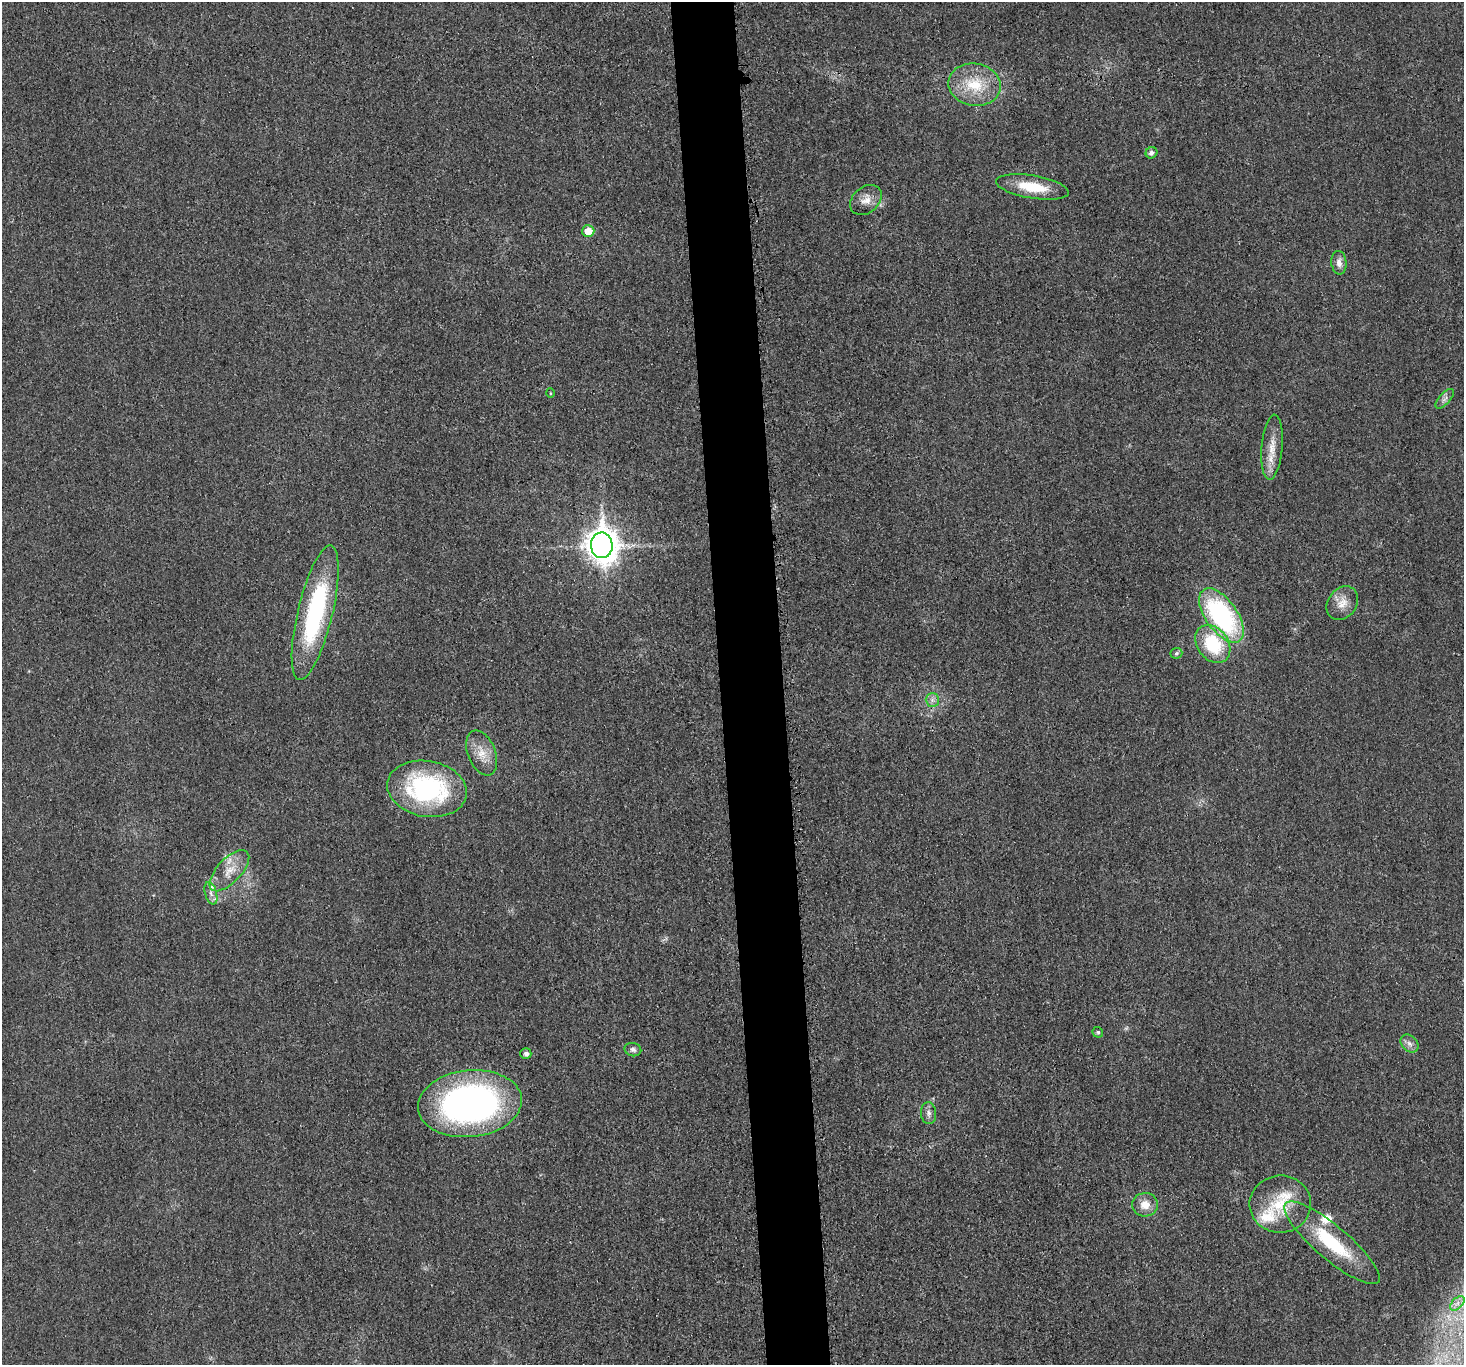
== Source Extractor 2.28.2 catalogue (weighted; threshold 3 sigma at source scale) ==
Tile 5 of 3 x 3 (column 2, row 2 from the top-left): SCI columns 1462-2923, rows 1494-2856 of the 4398 x 4371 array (HDU 1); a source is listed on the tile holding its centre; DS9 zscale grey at full resolution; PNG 1466 x 1367 px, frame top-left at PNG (2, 2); each listed source drawn as its Kron ellipse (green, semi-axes under 4 px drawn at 4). Shown black and unused: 4% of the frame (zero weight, under 3 of 4 exposures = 1% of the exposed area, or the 3 px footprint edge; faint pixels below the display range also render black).
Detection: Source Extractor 2.28.2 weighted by HDU 2 'WHT'; one run over the whole footprint, this tile lists its part. Background 0.0225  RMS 0.0059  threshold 0.0264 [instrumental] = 3 sigma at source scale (4.5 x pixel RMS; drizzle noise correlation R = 1.50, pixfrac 1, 0.05/0.05 arcsec/px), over >= 5 px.
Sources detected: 32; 2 inside a brighter listed object's ellipse — not listed separately; the other 30 listed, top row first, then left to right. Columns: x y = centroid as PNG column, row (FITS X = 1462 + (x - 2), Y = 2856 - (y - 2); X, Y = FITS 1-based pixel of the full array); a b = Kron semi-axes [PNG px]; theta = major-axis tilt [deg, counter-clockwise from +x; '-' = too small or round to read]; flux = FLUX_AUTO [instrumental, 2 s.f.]
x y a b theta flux
975 85 26 21 -10 22
1151 153 6 5 - 2.4
1032 187 36 11 -9 19
866 200 17 13 41 6.4
588 231 6 6 - 9.4
1339 263 12 7 -84 3.9
550 393 5 3 - 0.48
1445 399 12 5 48 2.3
1272 447 33 10 85 10
602 545 13 11 -84 970
1342 603 18 14 53 7.7
315 613 69 17 76 87
1221 615 31 15 -54 98
1213 644 21 15 -52 35
1176 653 6 5 - 1.2
932 700 7 6 - 2.1
482 753 23 14 -69 10
427 789 40 28 -10 91
229 871 26 12 47 11
211 893 11 6 -74 3.1
1098 1032 5 5 - 0.9
1409 1043 10 7 -45 2.8
633 1050 8 6 -16 1.9
526 1054 5 5 - 2.3
470 1104 52 33 6 220
929 1113 11 7 -85 2.7
1280 1204 31 28 5 30
1145 1205 13 12 - 7.3
1332 1243 61 16 -40 42
1457 1303 9 5 45 2.5
Overlapping masked pixels (flux is a lower limit): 1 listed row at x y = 602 545